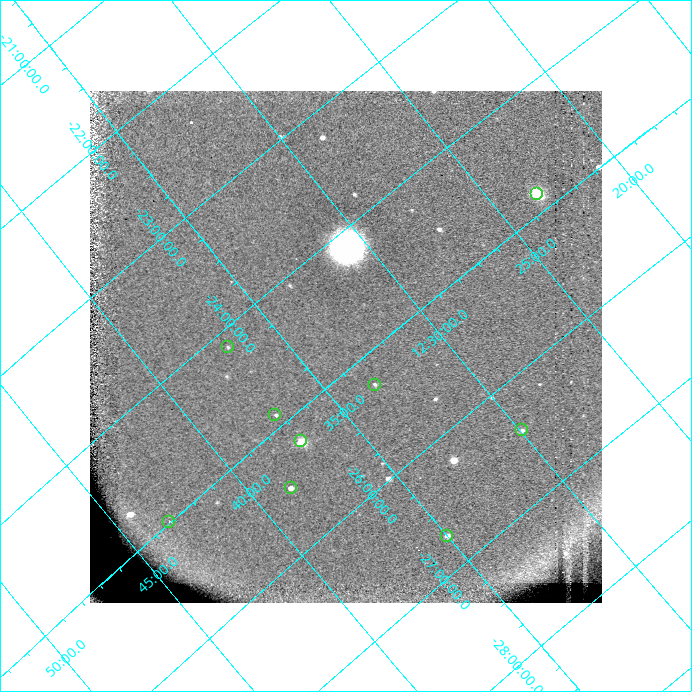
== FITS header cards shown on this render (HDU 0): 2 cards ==
NAXIS1  =                  512 / length of data axis 1
NAXIS2  =                  512 / length of data axis 2

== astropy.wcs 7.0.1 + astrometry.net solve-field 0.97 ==
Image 512 x 512 px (HDU 0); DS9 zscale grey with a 90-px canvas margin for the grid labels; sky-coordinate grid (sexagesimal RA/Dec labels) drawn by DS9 from the SOLVED WCS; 9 Tycho-2 reference stars matched to detected sources circled (green)
Header WCS: none
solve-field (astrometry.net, Tycho-2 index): SOLVED blind (the file carries no WCS)
Solved WCS: RA---TAN-SIP/DEC--TAN-SIP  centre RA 12:33:15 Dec -24:50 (188.31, -24.83 deg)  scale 32.9 arcsec/px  FOV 280.5' x 278.2'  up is -40 deg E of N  parity normal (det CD < 0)
(file carries no celestial WCS; the grid is the blind solution)
Tycho-2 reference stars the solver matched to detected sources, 9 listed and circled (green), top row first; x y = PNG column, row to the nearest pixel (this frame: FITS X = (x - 90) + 1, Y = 512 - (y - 91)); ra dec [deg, ICRS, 3 dp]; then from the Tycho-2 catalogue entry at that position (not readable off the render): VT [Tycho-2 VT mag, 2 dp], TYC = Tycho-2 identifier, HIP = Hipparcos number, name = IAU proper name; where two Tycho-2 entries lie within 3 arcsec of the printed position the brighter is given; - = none
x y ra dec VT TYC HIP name
537 194 185.840 -24.841 5.79 6685-1134-1 60425 -
228 347 189.232 -24.150 8.15 6683-857-1 61568 -
375 385 188.329 -25.267 8.91 6686-340-1 61263 -
275 415 189.299 -24.892 7.96 6687-78-1 61587 -
522 430 187.481 -26.421 8.94 6690-1107-1 60973 -
301 441 189.270 -25.218 8.99 6687-960-1 - -
291 488 189.646 -25.484 8.45 6687-536-1 - -
169 522 190.805 -24.991 7.03 6688-96-1 62062 -
447 536 188.754 -26.713 8.11 6691-494-1 61412 -